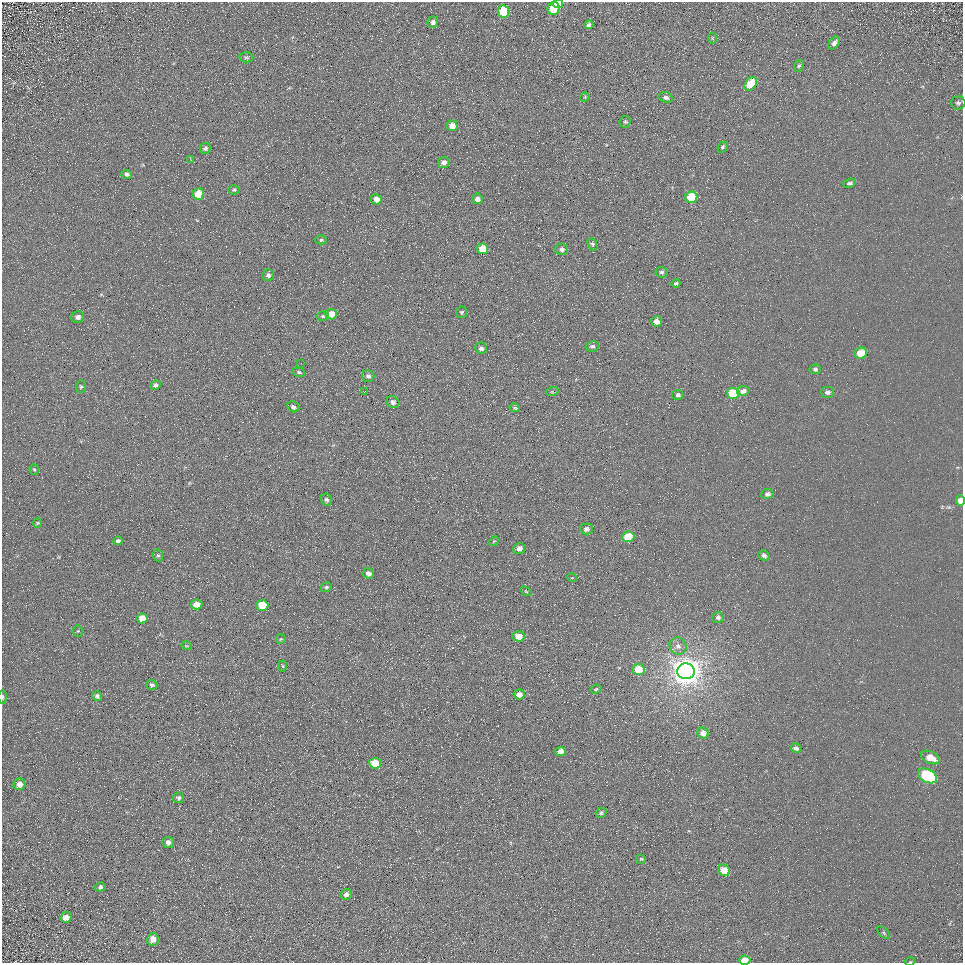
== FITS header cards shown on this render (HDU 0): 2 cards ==
NAXIS1  =                  961
NAXIS2  =                  961

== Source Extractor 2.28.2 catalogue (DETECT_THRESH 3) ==
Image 961 x 961 px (HDU 0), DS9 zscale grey, 1 PNG px = 1 image px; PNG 965 x 965 px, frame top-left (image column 1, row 961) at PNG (2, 2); each listed source drawn as its Kron ellipse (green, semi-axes under 4 px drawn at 4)
Background 5.29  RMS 7.8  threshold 23.4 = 3 sigma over >= 5 px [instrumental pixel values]
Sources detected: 108; all 108 listed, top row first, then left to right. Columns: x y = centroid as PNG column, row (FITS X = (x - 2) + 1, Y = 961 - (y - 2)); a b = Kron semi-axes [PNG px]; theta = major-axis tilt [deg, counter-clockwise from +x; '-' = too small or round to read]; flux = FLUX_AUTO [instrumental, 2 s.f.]
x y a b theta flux
558 4 5 4 - 2400
554 8 6 6 - 15000
504 11 6 6 - 19000
433 22 5 5 - 1700
589 25 4 4 - 1700
712 38 6 4 -90 640
834 43 7 5 52 2100
246 57 7 5 2 870
799 66 6 4 67 810
751 84 7 5 51 16000
585 97 5 4 - 500
666 97 7 5 -20 1500
958 103 7 6 - 1300
625 122 6 5 - 990
452 126 5 5 - 4800
723 147 6 4 51 920
205 148 5 5 - 1200
191 160 4 3 - 520
444 162 6 5 - 2700
127 174 5 4 - 1100
850 183 6 4 22 1300
234 190 5 4 - 730
198 194 5 5 - 11000
691 197 6 5 - 17000
376 199 5 5 - 4200
477 199 5 5 - 2800
321 240 6 4 0 980
592 244 7 4 -67 1000
482 249 5 5 - 11000
562 249 6 6 - 1800
661 272 6 5 - 1100
268 275 6 6 - 1600
676 283 4 4 - 820
462 312 6 5 - 890
331 314 5 5 - 7100
323 316 6 4 11 960
78 317 6 5 - 2100
656 321 5 5 - 3600
592 346 7 5 13 1300
481 348 6 5 - 1800
861 353 6 5 - 10000
301 363 2 2 - 270
815 369 6 4 1 1200
299 372 6 4 -20 1100
368 376 6 5 - 1600
155 385 5 4 - 1300
81 387 6 5 - 800
743 391 6 5 - 3000
364 392 3 2 - 340
552 392 6 4 18 700
828 392 6 5 - 2100
733 393 6 5 - 21000
678 395 6 5 - 1300
393 402 7 6 - 1600
293 407 6 5 - 1500
515 408 5 4 - 800
34 469 5 4 - 600
767 494 6 5 - 1500
326 500 6 5 - 1300
960 501 5 4 - 4500
38 523 5 4 - 560
587 529 6 5 - 2100
628 537 6 5 - 18000
118 541 4 4 - 1600
494 541 5 4 - 610
519 548 6 5 - 2700
158 555 6 5 - 880
764 555 6 5 - 1600
368 573 5 5 - 2200
572 578 5 3 - 460
326 587 5 4 - 860
526 591 6 3 -37 470
197 605 6 5 - 5400
262 605 6 5 - 15000
718 617 6 5 - 1500
142 618 5 5 - 7300
78 631 5 5 - 510
518 636 6 5 - 5500
281 639 5 4 - 630
187 646 5 3 - 450
678 646 9 8 - 2700
283 666 5 3 - 530
638 669 6 5 - 11000
686 671 8 8 - 850000
152 685 5 5 - 1400
596 689 5 4 - 630
519 695 5 5 - 3700
97 696 5 5 - 1300
2 697 7 3 -90 820
703 733 6 5 - 3800
796 748 5 4 - 1300
561 751 5 4 - 4500
930 757 10 6 -23 7000
375 763 6 5 - 13000
927 776 10 6 -27 59000
19 784 6 5 - 3200
178 798 5 5 - 1300
601 813 5 5 - 1100
168 842 6 5 - 2400
641 859 5 5 - 700
724 870 6 5 - 6900
100 887 5 4 - 1200
346 895 6 5 - 2200
66 917 5 5 - 3200
884 933 8 4 -46 760
153 939 6 5 - 3900
745 960 6 4 0 8900
910 962 5 3 - 380
At the frame edge (FLAGS 8, measured only in part): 4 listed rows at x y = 960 501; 2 697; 745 960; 910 962